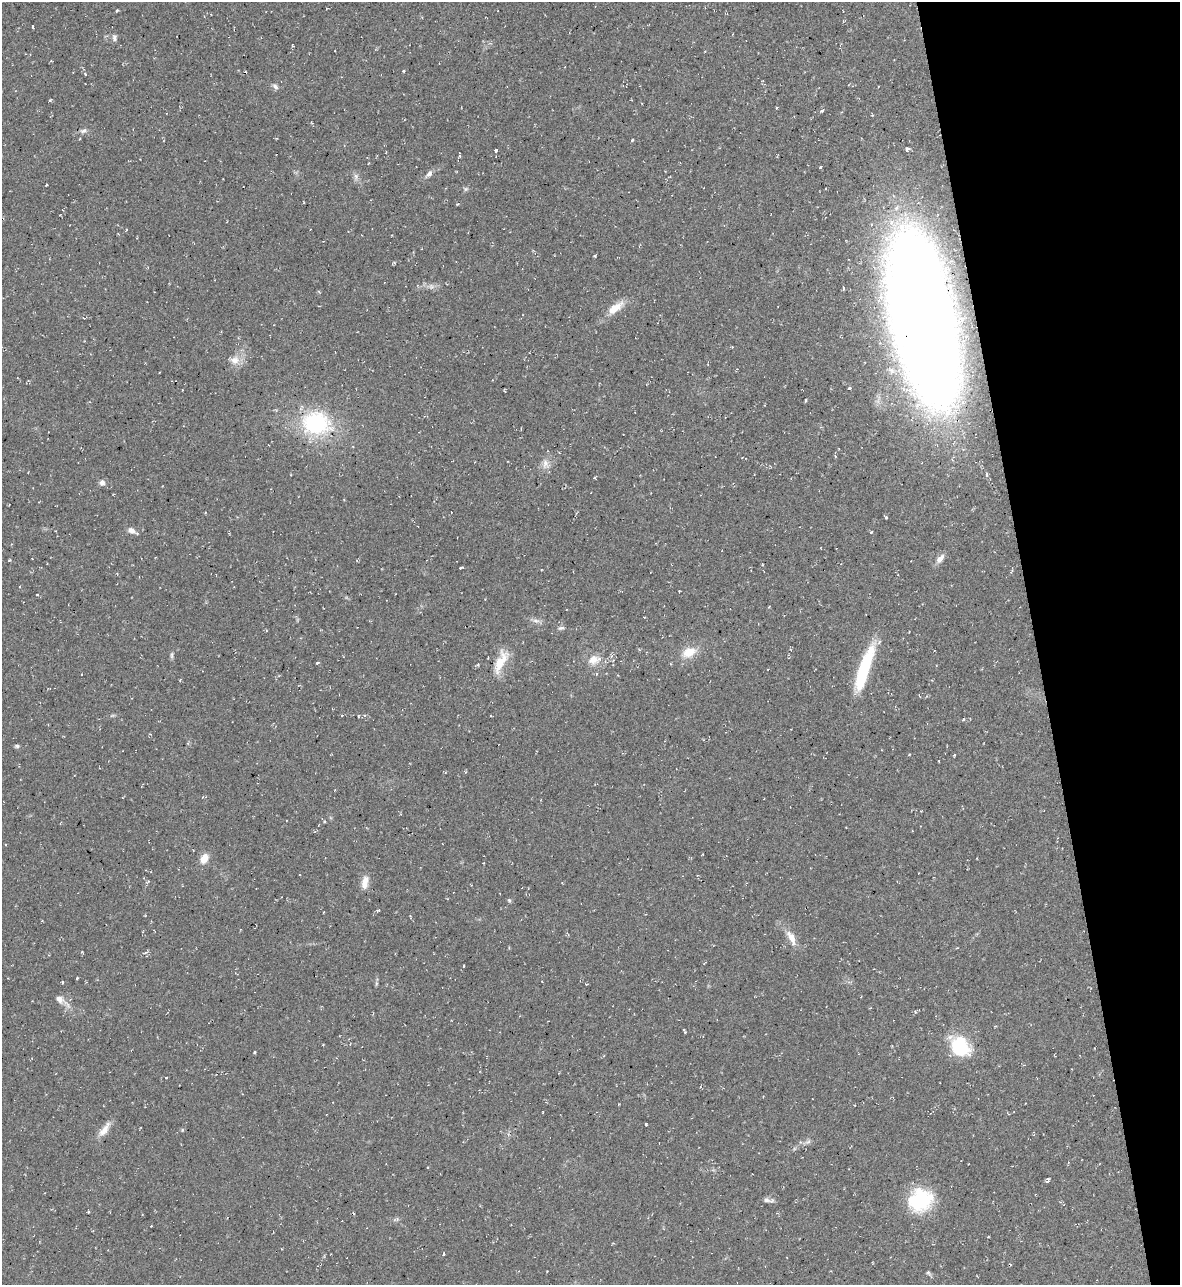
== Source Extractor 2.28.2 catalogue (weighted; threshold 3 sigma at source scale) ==
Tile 12 of 4 x 4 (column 4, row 3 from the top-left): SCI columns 3677-4854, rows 1285-2567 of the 5116 x 5134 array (HDU 1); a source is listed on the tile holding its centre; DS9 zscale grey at full resolution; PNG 1182 x 1287 px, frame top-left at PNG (2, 2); no overlay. Shown black and unused: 12% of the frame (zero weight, under 2 of 3 exposures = <1% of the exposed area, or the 3 px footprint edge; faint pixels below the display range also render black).
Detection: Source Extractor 2.28.2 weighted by HDU 2 'WHT'; one run over the whole footprint, this tile lists its part. Background 0.0389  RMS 0.0094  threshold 0.0424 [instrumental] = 3 sigma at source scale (4.5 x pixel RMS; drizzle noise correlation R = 1.50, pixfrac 1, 0.05/0.05 arcsec/px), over >= 5 px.
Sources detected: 94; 1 inside a brighter object's white glare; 4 cosmic-ray / hot-pixel residue — not listed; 2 inside a brighter listed object's ellipse — not listed separately; the other 87 listed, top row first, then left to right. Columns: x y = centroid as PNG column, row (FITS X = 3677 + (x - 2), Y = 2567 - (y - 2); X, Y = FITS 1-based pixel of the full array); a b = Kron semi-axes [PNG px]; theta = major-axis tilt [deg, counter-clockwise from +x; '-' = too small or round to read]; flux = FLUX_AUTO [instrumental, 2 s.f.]
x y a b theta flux
117 10 4 3 - 0.97
32 27 3 2 - 1.2
114 38 9 6 89 3.1
293 46 3 3 - 0.91
403 71 3 3 - 1.2
85 74 4 3 - 1.1
275 86 8 5 -40 3.3
50 100 4 3 - 0.88
777 108 3 3 - 1.3
822 111 6 4 38 1.5
84 131 10 6 13 3
632 140 4 3 - 1.5
907 148 4 3 - 24
496 150 4 3 - 5
460 156 4 3 - 1.6
821 167 3 3 - 1.6
429 174 11 6 50 4.2
356 177 11 6 80 3.3
466 189 7 6 - 1.9
826 189 3 2 - 0.82
872 224 5 3 - 1
348 231 4 2 - 0.52
595 256 3 2 - 1
431 286 10 8 -25 4.1
843 288 3 3 - 1.8
615 308 23 9 38 16
923 319 120 41 -79 2700
732 347 3 3 - 0.8
235 360 14 12 5 10
849 388 3 3 - 1.3
316 424 20 16 -10 130
545 464 14 8 -81 7.2
28 472 2 2 - 0.63
986 474 5 3 - 1.8
102 483 8 7 - 3.7
205 513 3 2 - 0.76
886 518 3 3 - 3.5
132 531 13 7 -27 5.1
940 559 13 7 51 6.1
9 560 5 3 - 0.89
461 568 4 2 - 1.8
679 591 2 2 - 0.72
536 621 12 6 -8 4
561 628 10 5 6 2.3
909 631 3 2 - 0.73
689 652 18 12 24 16
172 655 11 4 90 2.1
593 660 15 13 26 12
500 662 31 11 65 21
317 663 4 3 - 1.4
478 664 5 3 - 1.2
864 669 57 12 70 57
112 715 8 4 9 1.5
364 715 4 3 - 1
963 719 4 3 - 1.3
17 746 6 4 -9 2
204 858 11 8 60 11
365 882 18 8 81 8.9
509 900 7 4 -63 1.3
378 910 5 3 - 1.6
324 912 3 2 - 0.66
791 938 21 8 -62 11
146 952 6 3 19 1.4
705 963 6 2 46 0.77
464 966 3 2 - 0.78
77 978 4 3 - 0.96
62 982 3 3 - 1.7
376 983 8 4 90 1.6
59 999 12 8 -43 7.3
451 1020 3 2 - 0.58
685 1031 5 3 - 1.8
960 1046 23 17 -41 55
254 1052 3 3 - 1.5
166 1078 3 2 - 0.76
646 1124 3 3 - 1.9
104 1129 24 8 53 9.4
182 1130 5 5 - 1
808 1142 10 5 36 2.8
427 1167 3 3 - 2.1
1047 1180 6 4 59 2.1
767 1200 11 6 -14 3.6
920 1200 25 22 29 69
88 1211 3 3 - 2.3
396 1219 10 4 18 2.1
151 1226 2 2 - 0.6
443 1254 4 3 - 3.4
929 1273 11 4 -53 1.8
Overlapping masked pixels (flux is a lower limit): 2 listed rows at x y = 923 319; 316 424